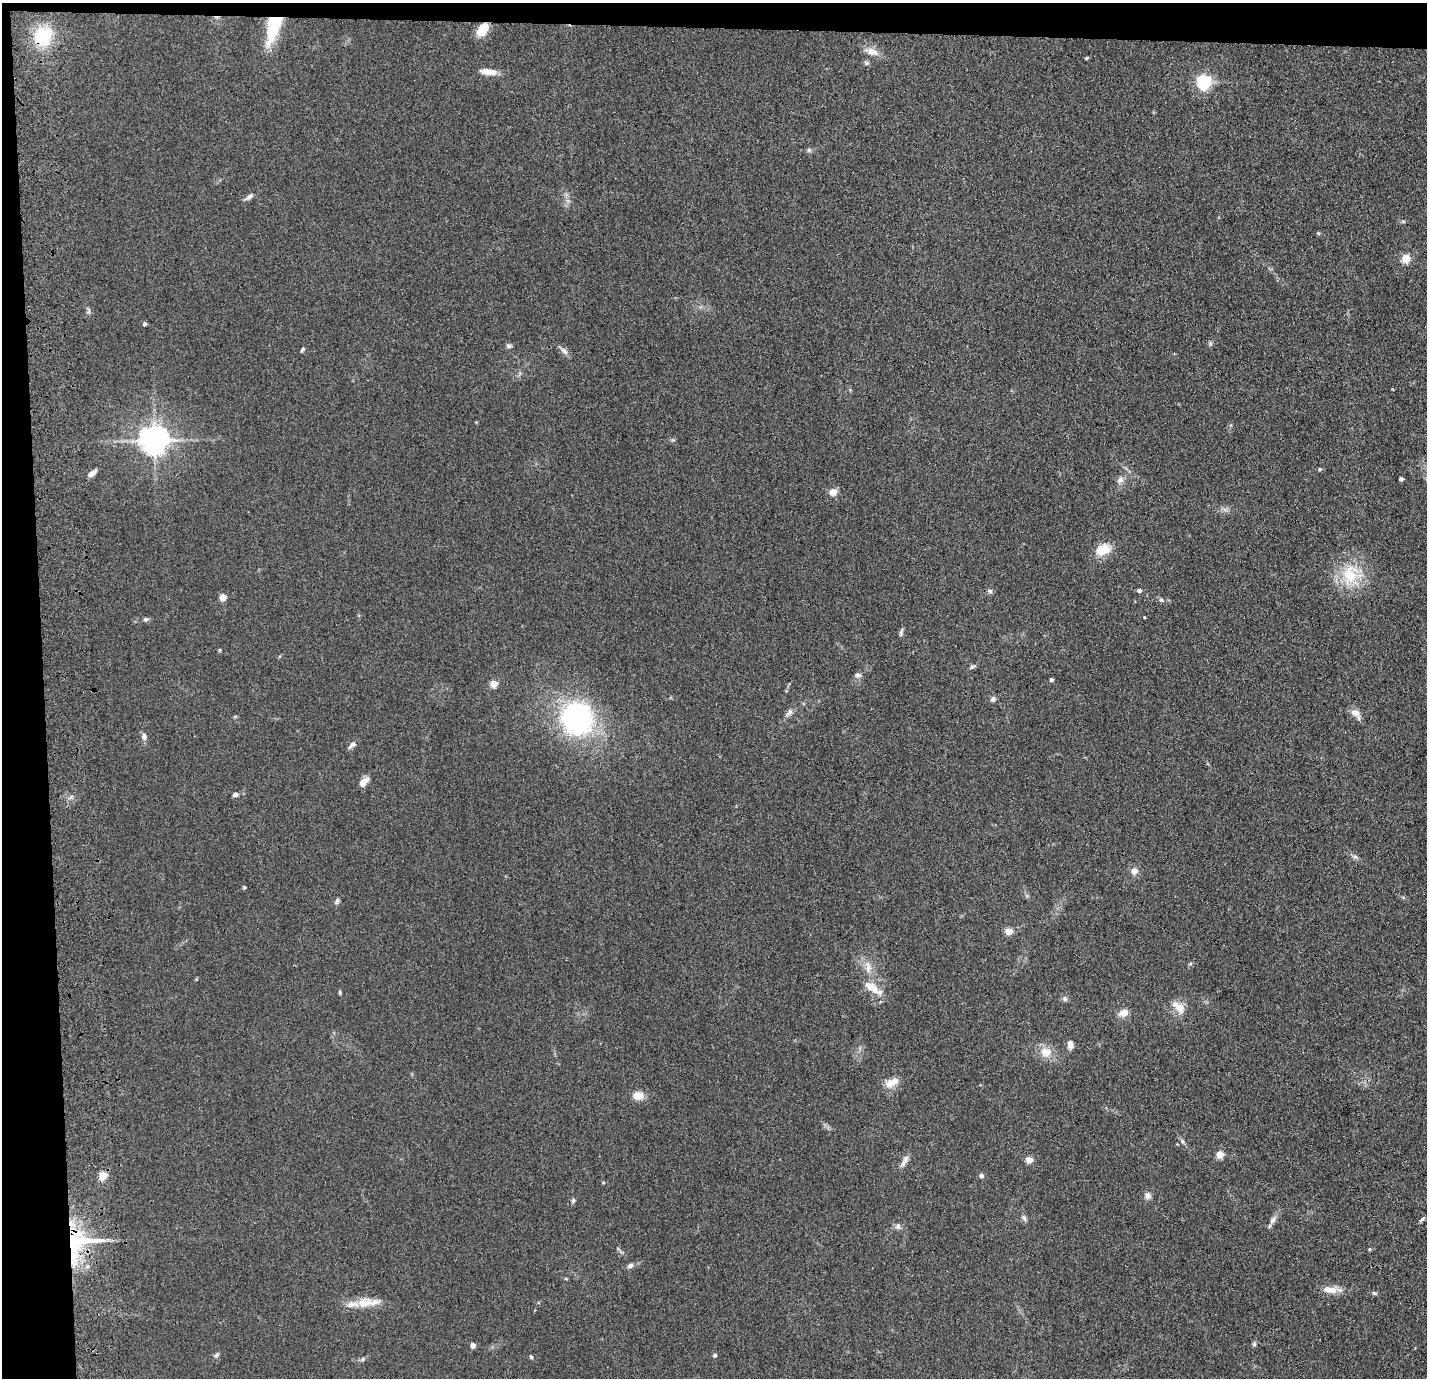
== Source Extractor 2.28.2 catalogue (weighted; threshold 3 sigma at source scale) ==
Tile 1 of 3 x 3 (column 1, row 1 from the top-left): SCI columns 116-1540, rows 2851-4226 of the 4506 x 4324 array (HDU 1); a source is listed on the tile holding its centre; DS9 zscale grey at full resolution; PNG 1429 x 1380 px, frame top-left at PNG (2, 3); no overlay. Shown black and unused: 5% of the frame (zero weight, under 3 of 4 exposures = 6% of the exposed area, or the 3 px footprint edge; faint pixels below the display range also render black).
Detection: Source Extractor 2.28.2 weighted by HDU 2 'WHT'; one run over the whole footprint, this tile lists its part. Background 0.0671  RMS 0.0078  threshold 0.0351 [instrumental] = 3 sigma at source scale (4.5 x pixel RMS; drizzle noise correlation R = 1.50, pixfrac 1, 0.05/0.05 arcsec/px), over >= 5 px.
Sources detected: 84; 3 inside a brighter listed object's ellipse — not listed separately; the other 81 listed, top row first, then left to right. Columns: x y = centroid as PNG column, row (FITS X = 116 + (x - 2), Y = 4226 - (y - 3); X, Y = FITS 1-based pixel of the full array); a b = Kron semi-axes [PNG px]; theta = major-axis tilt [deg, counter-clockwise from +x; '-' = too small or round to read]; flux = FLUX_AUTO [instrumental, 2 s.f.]
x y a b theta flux
273 27 35 13 73 34
483 29 13 8 53 18
43 36 18 15 55 33
872 52 19 9 -18 7
1086 58 4 3 - 0.82
866 63 7 5 -22 1.5
488 72 21 7 -9 7.2
1204 82 6 6 - 170
809 150 6 5 - 1.3
249 197 13 5 35 2.8
1405 259 9 8 - 8.3
144 324 4 4 - 2.1
509 346 7 5 1 1.6
302 349 6 4 53 1.2
563 350 11 4 -40 2.6
154 440 8 8 - 1100
1320 469 5 4 - 1.1
92 473 11 5 40 3.7
1401 479 4 4 - 2.7
1120 480 10 7 39 3.4
833 492 8 7 - 6.4
1103 550 19 13 17 14
1350 575 27 20 83 30
1139 590 4 4 - 2.6
990 591 7 5 -16 1.7
223 597 5 4 - 14
1161 600 6 5 - 1.3
1144 617 3 2 - 0.72
145 619 6 6 - 1.7
901 633 14 3 76 1.6
972 667 8 5 31 1.7
858 675 9 6 -3 2.1
1051 680 4 4 - 1.5
494 684 5 4 - 17
993 699 7 6 - 2.1
789 712 13 6 47 3
1356 713 13 8 -48 6.3
577 718 24 22 -64 190
144 737 9 6 -90 2.8
352 745 12 6 32 2.6
364 782 14 7 44 5.7
235 794 7 5 23 1.9
1355 857 6 4 18 1.4
1134 871 8 8 - 4.4
244 887 4 4 - 1.2
337 901 9 5 75 1.7
1009 931 5 4 - 18
868 967 17 7 87 5.8
872 987 23 10 -36 11
340 993 7 3 -89 1
1065 999 7 6 - 2
1179 1007 21 11 -47 9.3
1123 1013 11 8 15 6.6
1070 1044 9 6 -83 4.4
1046 1052 14 11 -9 9.8
892 1083 18 9 28 8.1
638 1095 10 8 1 8.6
1182 1141 7 4 -46 1.5
1220 1155 5 5 - 17
1029 1160 4 4 - 14
904 1161 18 6 59 4.1
103 1176 5 5 - 24
981 1176 6 6 - 1.7
1148 1196 8 8 - 3.4
573 1200 6 5 - 1.3
1024 1218 10 4 -58 1.7
1422 1219 9 4 54 1.3
1272 1220 13 6 56 3.5
898 1226 8 7 - 2.4
81 1241 53 32 23 63
1369 1249 5 4 - 0.84
630 1266 9 6 33 2.3
1329 1290 20 8 -8 9.1
1374 1293 6 5 - 1.4
365 1303 22 13 17 12
1254 1344 7 5 88 1.3
473 1345 4 4 - 5.9
216 1355 7 5 29 1.5
715 1355 5 5 - 1.6
531 1357 4 4 - 1.1
363 1359 5 5 - 1.2
Overlapping masked pixels (flux is a lower limit): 4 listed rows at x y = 273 27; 483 29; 43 36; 81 1241